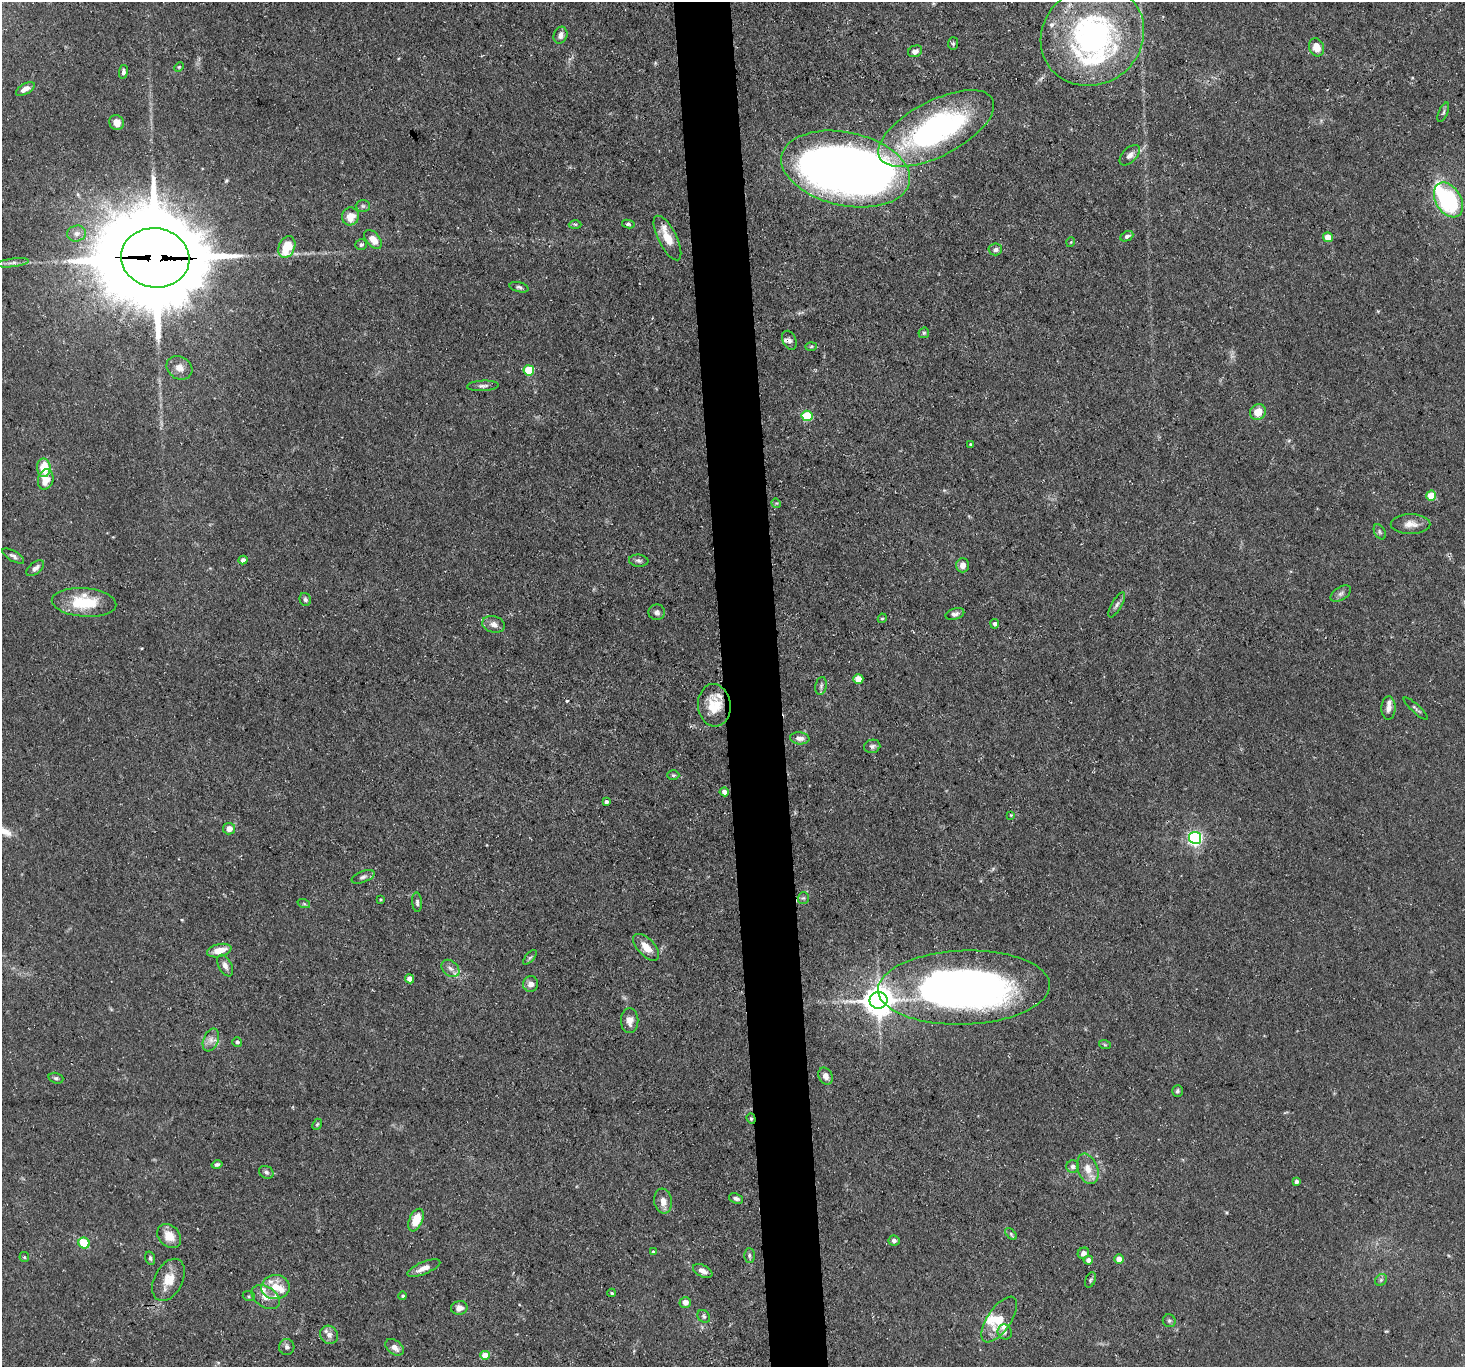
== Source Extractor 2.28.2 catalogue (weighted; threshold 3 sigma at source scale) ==
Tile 5 of 3 x 3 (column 2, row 2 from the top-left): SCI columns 1464-2926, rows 1487-2851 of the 4389 x 4359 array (HDU 1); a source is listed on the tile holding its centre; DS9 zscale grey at full resolution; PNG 1467 x 1369 px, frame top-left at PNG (2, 2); each listed source drawn as its Kron ellipse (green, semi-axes under 4 px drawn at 4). Shown black and unused: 4% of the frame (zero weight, under 3 of 5 exposures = <1% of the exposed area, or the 3 px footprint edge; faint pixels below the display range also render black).
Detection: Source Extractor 2.28.2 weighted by HDU 2 'WHT'; one run over the whole footprint, this tile lists its part. Background 0.0618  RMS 0.004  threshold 0.018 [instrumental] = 3 sigma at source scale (4.5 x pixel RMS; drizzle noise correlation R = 1.50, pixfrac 1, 0.05/0.05 arcsec/px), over >= 5 px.
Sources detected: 152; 3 inside a brighter object's white glare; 1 cosmic-ray / hot-pixel residue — neither listed nor drawn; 14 inside a brighter listed object's ellipse — not listed separately; the other 134 listed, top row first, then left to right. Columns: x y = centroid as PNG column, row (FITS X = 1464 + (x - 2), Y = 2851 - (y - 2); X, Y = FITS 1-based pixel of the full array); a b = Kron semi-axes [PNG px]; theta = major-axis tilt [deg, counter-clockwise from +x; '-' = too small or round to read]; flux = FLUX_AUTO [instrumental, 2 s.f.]
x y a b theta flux
561 35 9 6 69 1.8
1092 36 53 48 36 100
953 44 6 5 - 0.65
1317 47 9 7 -69 5.4
915 51 7 5 24 1.7
179 67 5 4 - 0.47
123 72 7 4 80 1
25 89 10 5 30 2.4
1443 112 10 4 66 0.78
117 123 8 7 - 3.5
936 128 64 27 27 100
1130 155 13 7 45 2.3
846 169 65 36 -12 470
1448 200 19 12 -58 45
363 206 7 6 - 0.91
350 216 9 8 - 5.2
575 224 6 4 -1 0.62
628 224 6 4 -9 0.75
76 234 9 8 - 2.1
1127 236 7 4 25 1.1
1328 237 5 5 - 6.7
667 238 24 9 -63 6.4
373 239 11 6 -50 4.7
1071 242 5 3 - 0.34
361 244 6 5 - 0.92
287 247 11 8 67 13
995 249 7 6 - 1.3
155 258 34 29 -10 8300
13 263 16 4 7 1.7
519 287 10 5 -14 1
924 333 5 5 - 0.64
789 340 10 6 -64 1.6
811 346 6 4 2 0.49
179 368 13 11 -31 3.1
529 370 5 5 - 19
483 386 16 5 3 1.5
1258 412 8 7 - 5.8
807 416 5 5 - 20
970 444 4 3 - 0.51
44 468 9 7 -88 11
46 479 10 7 75 5.6
1431 496 5 5 - 10
776 503 5 4 - 0.41
1411 524 20 10 0 3.8
1380 532 8 5 -61 0.88
13 556 12 5 -31 1.3
243 560 4 4 - 1.8
639 561 10 6 -6 1.1
963 565 7 6 - 2.7
35 568 10 5 39 1.7
1341 593 11 6 32 1.4
305 599 6 5 - 0.91
84 602 32 14 -4 16
1117 605 14 5 60 1.4
657 612 8 8 - 1.4
955 614 10 5 16 1.4
882 618 5 4 - 0.54
493 624 11 8 -16 2.2
995 624 5 4 - 0.91
858 679 5 5 - 6.7
821 686 9 5 80 1.1
714 705 21 16 -84 9.9
1389 708 11 7 88 2.3
1416 709 16 3 -42 0.78
800 738 10 6 -5 1.9
872 746 8 6 18 1.1
673 775 6 5 - 0.63
724 792 5 4 - 2
606 802 4 4 - 1.1
1011 815 3 3 - 0.34
229 829 6 5 - 3.2
1195 838 6 6 - 110
363 877 12 5 21 1.2
803 898 6 5 - 0.76
380 899 4 3 - 0.4
417 902 10 5 -85 1.1
304 904 6 4 -19 0.57
646 947 16 8 -46 4.9
219 951 12 6 13 5.2
530 957 9 4 48 0.84
225 966 11 6 -63 2
450 968 10 7 -43 1.9
410 979 4 4 - 3.9
531 984 8 7 - 2.4
964 987 86 37 2 240
878 1000 9 8 - 660
630 1021 12 8 -88 3
211 1040 12 7 68 2.3
237 1042 5 4 - 0.79
1105 1045 6 3 -19 0.5
826 1076 9 7 -64 2.4
56 1078 7 5 -18 0.81
1177 1091 6 5 - 0.77
751 1119 5 4 - 0.59
317 1124 6 4 66 0.58
217 1165 5 4 - 0.85
1073 1166 6 6 - 1.2
1088 1169 16 10 -70 4.9
266 1172 7 6 - 1.2
1297 1182 4 4 - 1.1
736 1198 7 5 -20 1.1
663 1201 12 9 -82 3.3
416 1220 12 6 67 8.6
1011 1234 7 4 -47 0.63
169 1236 13 10 -45 5.5
894 1241 5 5 - 1.3
84 1243 6 5 - 12
653 1252 4 4 - 0.44
1083 1253 6 5 - 2
749 1256 7 5 -90 0.85
24 1257 5 5 - 0.56
150 1258 7 5 -72 0.8
1119 1259 5 4 - 4.9
1088 1260 5 4 - 2.1
424 1268 18 6 22 3.3
703 1271 10 5 -27 2.4
168 1280 22 14 63 7.1
1090 1280 8 5 66 0.75
1381 1280 6 5 - 0.74
275 1287 14 12 -1 6.3
612 1293 4 3 - 0.59
249 1296 6 5 - 0.65
403 1296 4 4 - 0.55
266 1297 15 10 -33 3.9
685 1302 6 5 - 2.4
459 1308 8 7 - 2.7
704 1316 7 5 -47 0.88
999 1319 26 11 56 8.9
1169 1321 6 6 - 0.91
1005 1332 7 7 - 1.4
329 1335 9 8 - 2.4
287 1347 8 7 - 1.3
395 1347 10 7 -36 2.5
485 1355 4 4 - 6.3
Overlapping masked pixels (flux is a lower limit): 2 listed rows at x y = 155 258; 751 1119